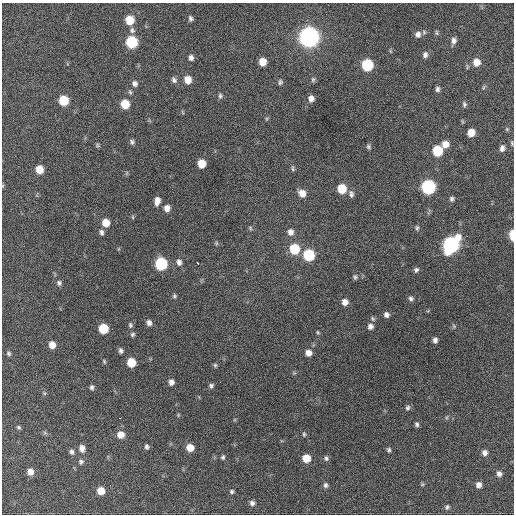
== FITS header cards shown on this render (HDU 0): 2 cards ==
NAXIS1  =                  512 / Axis length
NAXIS2  =                  512 / Axis length

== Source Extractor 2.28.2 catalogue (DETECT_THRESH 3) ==
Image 512 x 512 px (HDU 0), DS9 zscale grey, 1 PNG px = 1 image px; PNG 516 x 516 px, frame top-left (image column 1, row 512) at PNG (2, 3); no overlay
Background 543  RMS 15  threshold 46.4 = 3 sigma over >= 5 px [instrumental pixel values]
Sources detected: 117; all 117 listed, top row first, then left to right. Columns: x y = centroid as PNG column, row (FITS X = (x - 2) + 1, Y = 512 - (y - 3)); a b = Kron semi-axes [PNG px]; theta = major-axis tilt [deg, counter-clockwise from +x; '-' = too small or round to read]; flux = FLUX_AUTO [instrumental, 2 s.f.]
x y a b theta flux
191 18 6 5 - 2500
130 20 7 7 - 22000
132 30 7 7 - 3200
437 33 7 4 -84 1700
418 34 9 8 - 5100
309 37 8 8 - 890000
454 41 9 6 82 4500
132 42 7 7 - 76000
390 51 6 3 -71 1100
425 55 8 6 89 4000
191 58 8 6 86 3700
263 62 7 6 - 12000
476 62 8 7 - 11000
367 65 7 7 - 72000
174 80 8 6 -56 3300
188 80 8 7 - 12000
313 80 7 5 90 1900
280 82 7 6 - 2200
135 83 8 7 - 3800
437 89 7 5 88 3000
130 92 7 5 -73 1800
220 96 7 5 -88 2400
311 99 7 6 - 5700
63 100 7 6 - 38000
125 104 7 6 - 24000
464 104 7 5 -81 2200
182 112 6 3 -70 1100
266 119 6 3 71 1200
462 121 6 4 -72 1100
507 129 5 5 - 1300
471 132 6 6 - 14000
132 142 7 6 - 2500
512 143 6 3 -82 1300
445 144 7 6 - 9500
97 145 6 5 - 1400
368 147 7 5 -47 1900
502 148 7 6 - 4100
437 151 7 7 - 43000
201 164 7 6 - 19000
293 168 9 4 -81 1800
39 169 7 6 - 16000
127 173 7 4 71 1300
428 187 8 7 - 190000
342 189 7 7 - 25000
302 193 8 7 - 9500
351 194 9 6 -82 3300
452 199 6 6 - 2300
157 201 9 5 81 6900
167 208 7 6 - 5900
133 217 6 3 -87 1100
106 223 7 6 - 14000
250 228 6 4 -88 1400
417 228 7 5 88 1900
101 232 8 5 -75 2900
290 232 8 7 - 5300
512 235 8 3 -88 21000
216 243 5 5 - 1400
451 245 10 8 56 330000
294 249 8 7 - 44000
309 255 7 7 - 72000
179 262 8 6 -73 3800
197 263 3 3 - 4100
161 264 7 7 - 97000
416 270 6 5 - 2500
355 277 6 5 - 1900
59 283 7 6 - 2500
174 296 5 5 - 1600
411 299 6 5 - 2600
345 302 6 6 - 6500
386 315 6 6 - 3700
373 319 7 5 -47 1700
149 323 7 5 -64 3900
130 325 7 5 -81 2100
370 326 7 6 - 3900
454 326 5 5 - 1500
103 329 7 6 - 36000
318 332 5 3 - 1200
132 334 6 5 - 1900
435 340 6 4 -89 3800
52 345 6 5 - 10000
121 351 6 5 - 2700
9 353 6 5 - 2000
308 353 7 6 - 6800
104 361 6 4 -64 1400
131 362 7 6 - 25000
215 365 6 5 - 1600
171 382 6 5 - 5000
211 386 6 5 - 2300
92 387 6 5 - 2400
44 393 5 4 - 1300
408 408 7 6 - 2400
178 415 5 4 - 1000
120 418 3 2 - 1800
417 424 5 4 - 2200
19 427 6 4 -28 1600
45 433 7 4 -19 1700
304 434 6 4 -89 1500
120 435 8 7 - 9900
147 447 6 5 - 2500
82 448 8 6 -81 6100
190 448 6 6 - 13000
389 450 6 5 - 1900
72 452 6 5 - 2800
485 453 7 6 - 4900
223 457 6 5 - 1900
306 458 6 6 - 18000
326 458 7 6 - 2400
81 462 7 7 - 2600
30 472 7 6 - 7400
499 474 7 6 - 4300
422 484 5 5 - 1300
325 485 7 5 -69 2700
479 485 6 6 - 5200
101 491 6 6 - 15000
232 491 6 5 - 1900
252 503 7 6 - 3400
447 507 8 6 48 2400
At the frame edge (FLAGS 8, measured only in part): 2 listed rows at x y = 512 143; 512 235